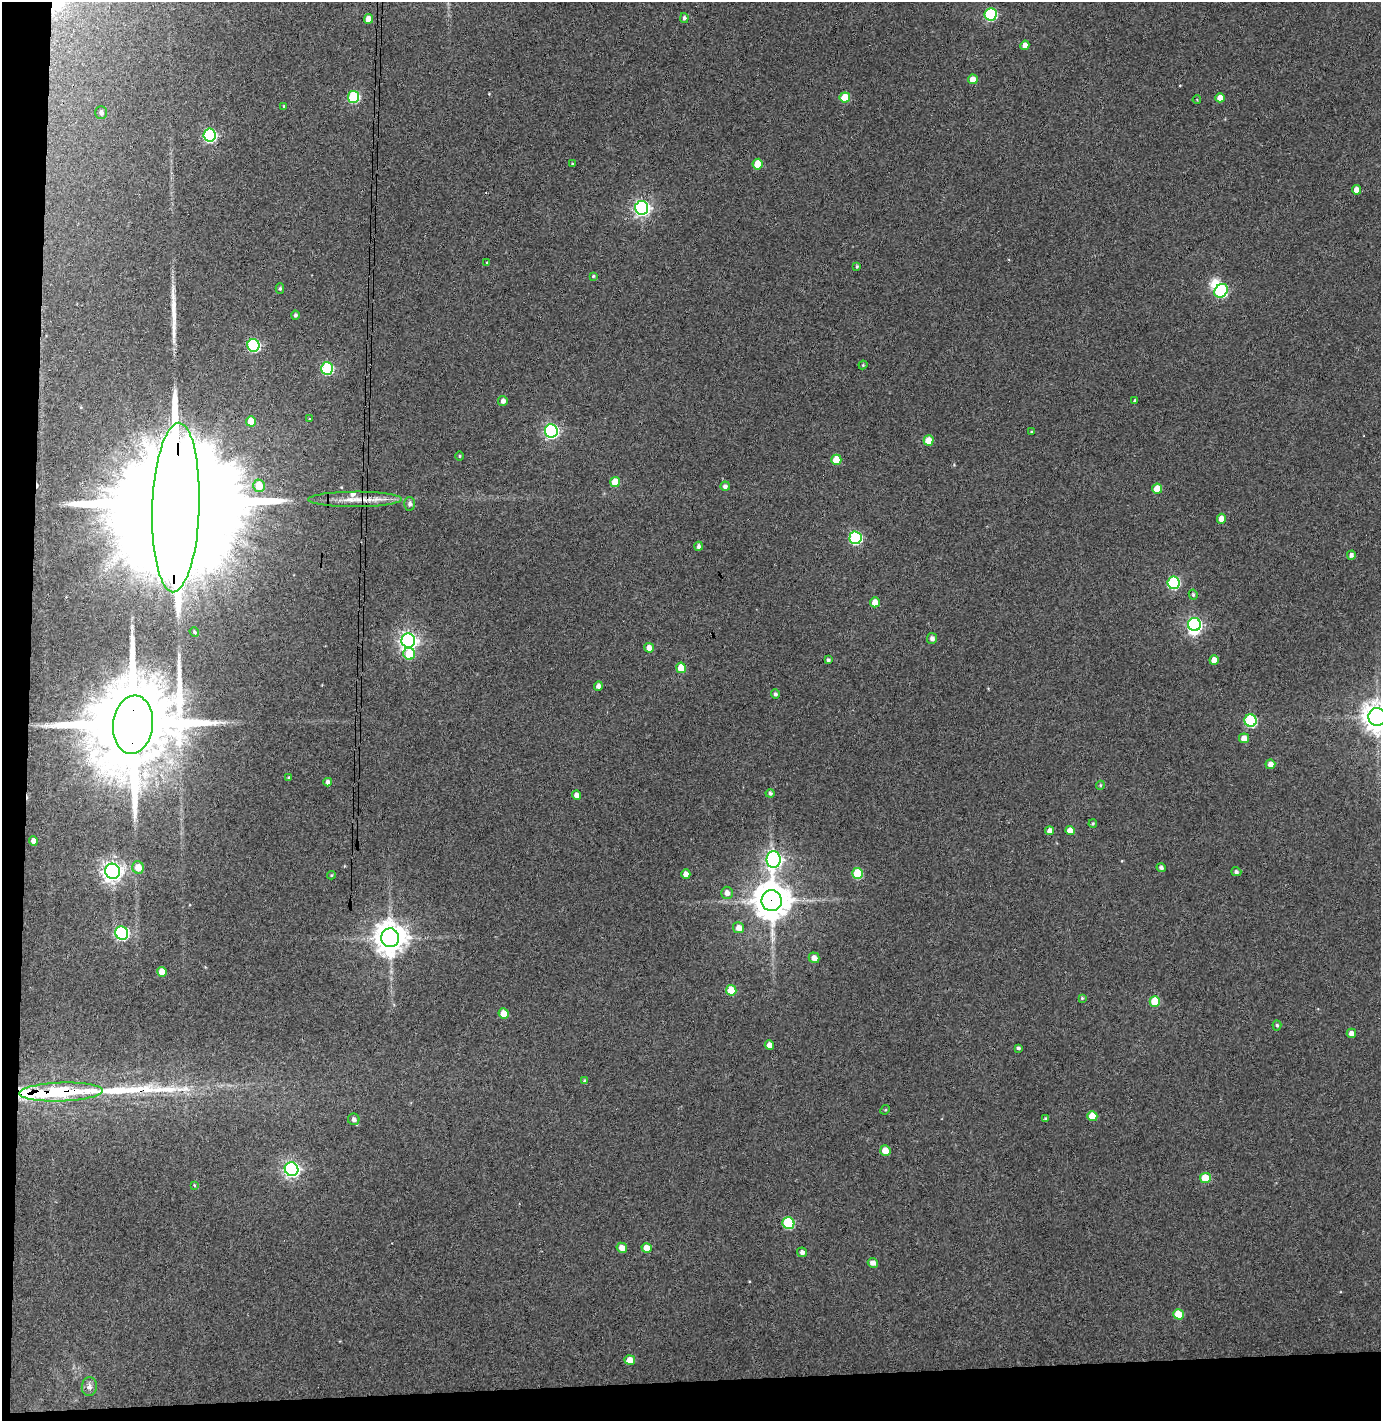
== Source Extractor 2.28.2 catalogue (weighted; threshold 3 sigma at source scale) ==
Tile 7 of 3 x 3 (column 1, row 3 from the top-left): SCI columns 79-1457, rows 57-1475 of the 4296 x 4373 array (HDU 1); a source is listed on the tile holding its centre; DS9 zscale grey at full resolution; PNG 1383 x 1423 px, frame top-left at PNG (2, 2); each listed source drawn as its Kron ellipse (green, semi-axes under 4 px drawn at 4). Shown black and unused: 5% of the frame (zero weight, under 3 of 4 exposures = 6% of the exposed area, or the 3 px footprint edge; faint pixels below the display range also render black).
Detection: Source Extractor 2.28.2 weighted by HDU 2 'WHT'; one run over the whole footprint, this tile lists its part. Background 0.0883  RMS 0.0062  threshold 0.0277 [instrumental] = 3 sigma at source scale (4.5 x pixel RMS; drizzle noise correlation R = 1.50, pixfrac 1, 0.05/0.05 arcsec/px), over >= 5 px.
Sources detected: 124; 2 inside a brighter object's white glare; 2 cosmic-ray / hot-pixel residue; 3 long thin detections or spike segments (spike, bleed or trail) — neither listed nor drawn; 3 inside a brighter listed object's ellipse — not listed separately; the other 114 listed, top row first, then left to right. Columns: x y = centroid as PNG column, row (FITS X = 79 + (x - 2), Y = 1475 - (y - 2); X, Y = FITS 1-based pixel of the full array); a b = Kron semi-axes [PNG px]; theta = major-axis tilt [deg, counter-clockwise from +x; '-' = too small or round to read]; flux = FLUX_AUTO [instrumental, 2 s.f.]
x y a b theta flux
991 14 6 6 - 66
684 18 5 4 - 1.6
368 19 5 4 - 6.9
1025 45 4 4 - 5.5
973 79 5 5 - 6.8
354 97 6 5 - 51
845 97 5 5 - 20
1220 98 5 4 - 5.8
1197 100 4 3 - 0.45
284 106 3 3 - 0.49
101 113 6 6 - 2.1
210 135 6 6 - 94
572 164 4 3 - 0.52
758 164 5 5 - 15
1357 190 5 4 - 5.4
642 208 7 6 - 200
487 263 4 3 - 0.74
857 266 3 3 - 0.99
593 276 3 3 - 0.71
280 289 5 4 - 0.94
1221 291 7 6 - 71
295 315 4 4 - 1.4
253 345 6 6 - 76
863 365 4 4 - 0.61
327 369 6 6 - 59
1135 400 3 3 - 0.82
503 401 5 4 - 2.5
310 419 3 2 - 0.54
251 421 5 5 - 9.4
551 431 6 6 - 140
1031 432 3 3 - 0.64
929 440 5 5 - 10
460 456 4 3 - 0.59
836 460 5 5 - 14
615 482 5 5 - 13
259 486 6 5 - 13
725 486 4 4 - 2
1157 489 5 5 - 10
355 499 47 7 0 12
410 504 7 5 -89 2
176 508 85 23 88 66000
1221 519 5 4 - 5.7
855 538 6 6 - 71
698 546 4 4 - 2
1351 555 4 4 - 2.2
1173 583 6 6 - 62
1193 595 5 4 - 1.1
875 602 5 5 - 6.8
1194 624 6 6 - 150
194 632 5 4 - 1
932 638 5 5 - 2.4
408 641 7 7 - 290
649 648 5 5 - 4.4
409 654 6 6 - 20
828 660 3 3 - 1.3
1214 660 5 4 - 6.1
681 668 5 5 - 13
598 686 4 4 - 2.8
775 694 4 4 - 1.5
1377 717 9 8 - 880
1250 721 6 6 - 59
133 725 29 20 84 16000
1244 738 5 5 - 5.8
1270 764 5 5 - 3.7
288 778 4 3 - 0.77
328 782 4 4 - 2.5
1100 785 4 4 - 0.84
770 793 4 4 - 1.4
577 795 5 4 - 3.3
1093 824 4 3 - 0.74
1050 831 4 4 - 3.4
1070 831 5 4 - 6.3
33 841 4 4 - 3.8
774 859 8 7 - 200
138 868 6 5 - 7.5
1161 868 5 4 - 1.9
112 871 7 7 - 380
1236 872 5 4 - 1.6
858 873 5 5 - 25
686 874 5 4 - 4.4
331 875 4 4 - 0.6
727 893 6 6 - 3.7
772 901 10 10 - 1700
739 928 5 5 - 4.8
122 933 7 6 - 110
390 938 9 9 - 1100
814 958 5 5 - 4.1
162 972 5 4 - 6.8
731 990 5 5 - 17
1082 998 4 4 - 0.7
1155 1001 5 5 - 19
504 1014 5 5 - 7.8
1277 1025 5 4 - 1
1351 1033 5 4 - 3.8
769 1045 5 4 - 4.5
1018 1048 3 3 - 1.2
585 1081 4 3 - 1.1
61 1092 42 9 2 47
885 1110 5 4 - 0.72
1092 1116 5 5 - 9.1
354 1119 6 5 - 2.2
1045 1119 3 3 - 1.1
885 1151 5 5 - 7.2
291 1169 7 6 - 200
1205 1178 5 5 - 13
194 1185 4 3 - 0.61
788 1223 6 6 - 40
622 1248 5 5 - 4.8
647 1248 5 4 - 8.3
802 1252 5 4 - 2.2
873 1263 5 4 - 3.5
1178 1314 5 5 - 13
630 1360 5 5 - 5.6
89 1387 9 7 85 2.6
Overlapping masked pixels (flux is a lower limit): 5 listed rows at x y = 355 499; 176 508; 133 725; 772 901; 61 1092
Isophote crosses this tile's border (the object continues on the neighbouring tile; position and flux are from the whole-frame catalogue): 1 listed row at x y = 1377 717